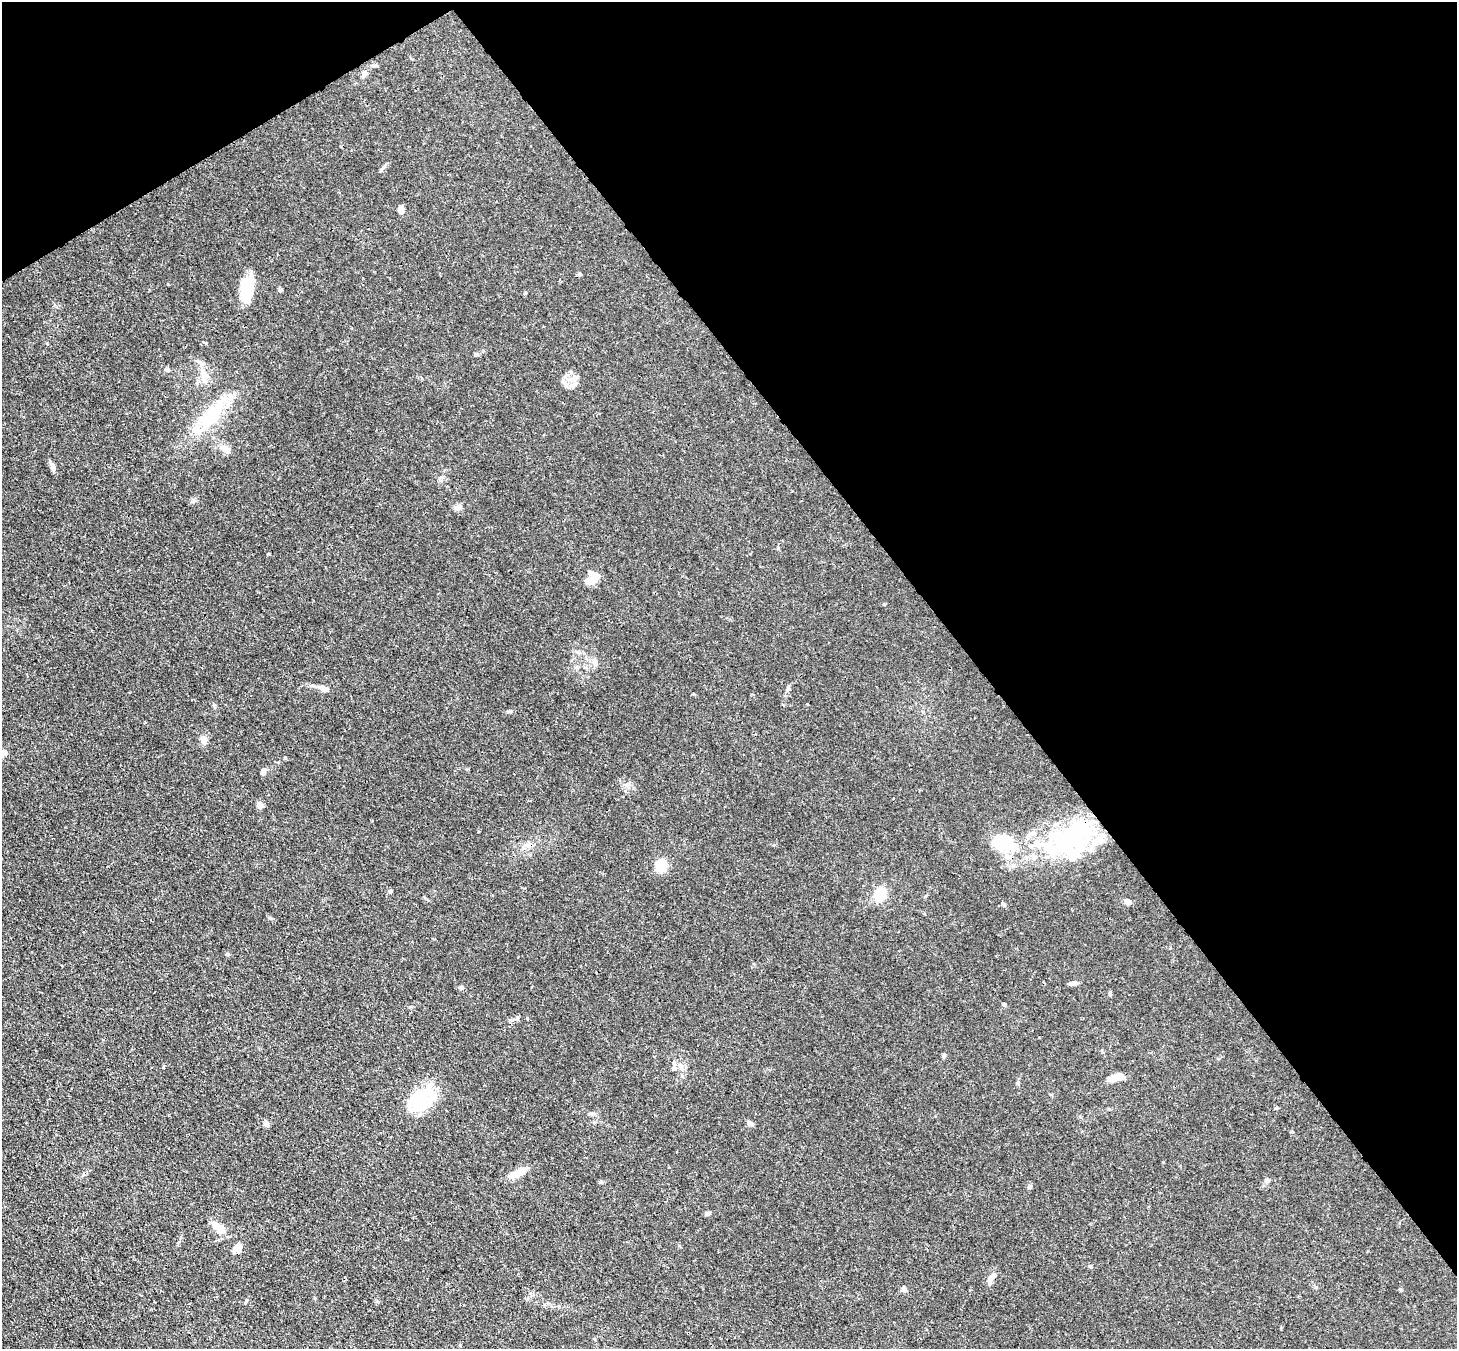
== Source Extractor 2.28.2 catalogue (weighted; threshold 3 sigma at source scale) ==
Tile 3 of 4 x 4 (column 3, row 1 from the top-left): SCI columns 2987-4441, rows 4252-5598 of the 5974 x 5946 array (HDU 1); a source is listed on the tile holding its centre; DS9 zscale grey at full resolution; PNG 1459 x 1351 px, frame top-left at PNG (2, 2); no overlay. Shown black and unused: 36% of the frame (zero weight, under 3 of 4 exposures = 7% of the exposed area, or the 3 px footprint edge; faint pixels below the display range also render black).
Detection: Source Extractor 2.28.2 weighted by HDU 2 'WHT'; one run over the whole footprint, this tile lists its part. Background 0.025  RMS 0.0027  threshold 0.0123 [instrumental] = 3 sigma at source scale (4.5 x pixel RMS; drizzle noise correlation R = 1.50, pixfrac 1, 0.05/0.05 arcsec/px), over >= 5 px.
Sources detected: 57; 3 inside a brighter object's white glare — not listed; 3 inside a brighter listed object's ellipse — not listed separately; the other 51 listed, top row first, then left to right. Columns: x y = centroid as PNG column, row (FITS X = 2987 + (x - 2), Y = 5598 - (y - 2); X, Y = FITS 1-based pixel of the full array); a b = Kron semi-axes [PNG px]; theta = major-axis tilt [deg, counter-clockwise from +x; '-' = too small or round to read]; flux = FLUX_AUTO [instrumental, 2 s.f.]
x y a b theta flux
364 74 10 6 66 0.96
400 209 7 6 - 1.6
579 274 6 5 - 0.37
246 289 28 13 87 9.4
167 370 6 5 - 0.56
204 375 23 9 -75 3.5
575 384 7 6 - 0.87
566 386 9 6 -37 0.89
212 415 41 16 53 16
226 449 18 8 -35 1.7
52 466 14 5 -69 1.2
458 507 9 7 26 1
590 581 13 10 28 3.2
884 604 3 3 - 0.29
594 661 9 8 - 1.2
323 688 17 7 -21 1.6
788 688 11 5 69 0.7
807 704 3 2 - 0.18
203 740 8 7 - 1.7
285 758 5 3 - 0.24
263 771 7 5 72 1
259 805 8 8 - 0.98
1067 840 67 41 11 39
528 845 9 4 9 0.88
661 866 9 7 90 11
390 891 4 4 - 0.74
880 894 10 7 62 9.6
1128 901 9 5 -33 1.4
1003 904 5 5 - 0.41
1072 983 10 5 3 0.87
461 987 6 5 - 0.52
1110 993 6 4 -90 0.34
1004 1004 5 3 - 0.26
527 1018 4 3 - 0.3
944 1056 8 3 77 0.4
674 1067 11 6 -90 1.1
1113 1078 16 8 24 2.4
420 1099 37 24 31 12
266 1123 9 6 -57 0.76
749 1123 8 6 -45 0.89
518 1173 23 8 25 3.6
1267 1180 6 5 - 0.52
601 1182 5 5 - 0.39
1029 1187 6 5 - 0.49
708 1213 7 4 21 0.64
219 1228 18 9 -38 3.7
237 1248 9 7 62 2.5
1090 1266 5 3 - 0.27
991 1278 16 6 57 1.8
904 1289 7 5 -80 0.81
1401 1290 5 4 - 0.35
Overlapping masked pixels (flux is a lower limit): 2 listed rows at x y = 1067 840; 991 1278
Unlisted compact peaks at least as high as the median listed source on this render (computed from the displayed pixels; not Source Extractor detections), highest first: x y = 270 918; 192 501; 778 548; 214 705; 163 1067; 1018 1082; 168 284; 475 354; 517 1019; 1292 1132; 246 1301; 280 290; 228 954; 1316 1287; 206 343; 510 711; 478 831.